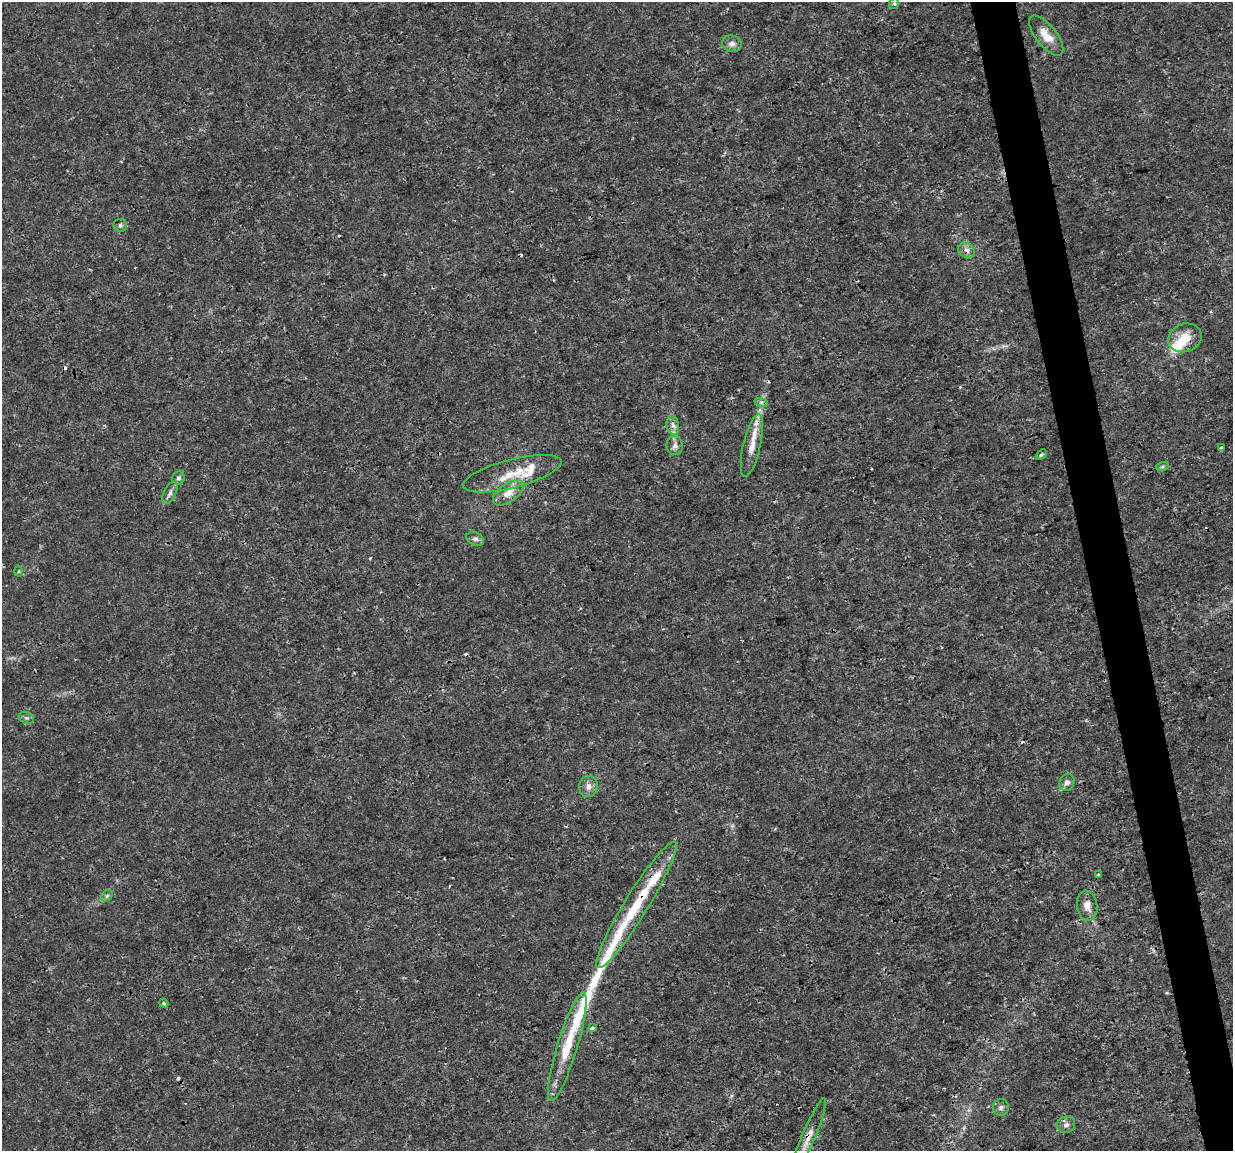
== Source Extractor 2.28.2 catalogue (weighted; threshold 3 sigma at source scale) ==
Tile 6 of 4 x 4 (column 2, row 2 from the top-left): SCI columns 1232-2462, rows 2376-3524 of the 4923 x 4703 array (HDU 1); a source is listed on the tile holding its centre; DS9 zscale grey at full resolution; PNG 1235 x 1153 px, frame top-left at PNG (2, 2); each listed source drawn as its Kron ellipse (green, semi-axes under 4 px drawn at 4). Shown black and unused: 4% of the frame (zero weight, under 3 of 4 exposures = <1% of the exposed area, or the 3 px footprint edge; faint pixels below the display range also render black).
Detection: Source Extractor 2.28.2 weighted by HDU 2 'WHT'; one run over the whole footprint, this tile lists its part. Background 0.00291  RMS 8.1e-04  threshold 0.00363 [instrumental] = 3 sigma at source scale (4.5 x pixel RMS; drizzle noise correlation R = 1.50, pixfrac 1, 0.0396/0.0396 arcsec/px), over >= 5 px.
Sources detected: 47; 2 inside a brighter object's white glare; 5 cosmic-ray / hot-pixel residue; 1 long thin detection or spike segment (spike, bleed or trail) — neither listed nor drawn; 7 inside a brighter listed object's ellipse — not listed separately; the other 32 listed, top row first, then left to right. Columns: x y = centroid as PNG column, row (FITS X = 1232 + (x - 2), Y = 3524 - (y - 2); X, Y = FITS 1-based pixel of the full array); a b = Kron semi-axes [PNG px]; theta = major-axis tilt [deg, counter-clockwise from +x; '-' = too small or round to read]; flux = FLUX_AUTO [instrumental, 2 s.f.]
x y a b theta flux
894 4 5 5 - 0.14
1046 36 24 10 -52 1.3
732 44 10 8 -19 0.39
120 225 7 6 - 0.18
967 250 9 7 -30 0.41
1185 338 17 14 20 1.5
761 402 7 4 -18 0.16
673 425 9 6 -80 0.35
752 445 32 8 77 1.2
675 446 9 8 - 0.35
1222 448 4 3 - 0.5
1041 455 6 3 44 0.11
1162 467 6 4 18 0.13
512 474 51 14 15 2.7
178 478 6 6 - 0.2
170 493 12 6 64 0.32
508 493 18 9 35 1
475 539 9 6 -26 0.26
18 571 5 3 - 0.087
26 718 8 5 -18 0.19
1067 783 9 7 59 0.33
588 786 10 9 - 0.53
1098 875 4 3 - 0.08
107 896 6 5 - 0.14
636 905 74 11 58 4.6
1087 906 15 10 -81 0.69
164 1003 5 4 - 0.13
592 1028 4 3 - 0.33
567 1047 57 10 73 3.4
1001 1107 8 8 - 0.29
1066 1125 9 8 - 0.36
808 1138 43 6 67 1.4
Overlapping masked pixels (flux is a lower limit): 5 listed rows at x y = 967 250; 1185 338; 512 474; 636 905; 808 1138